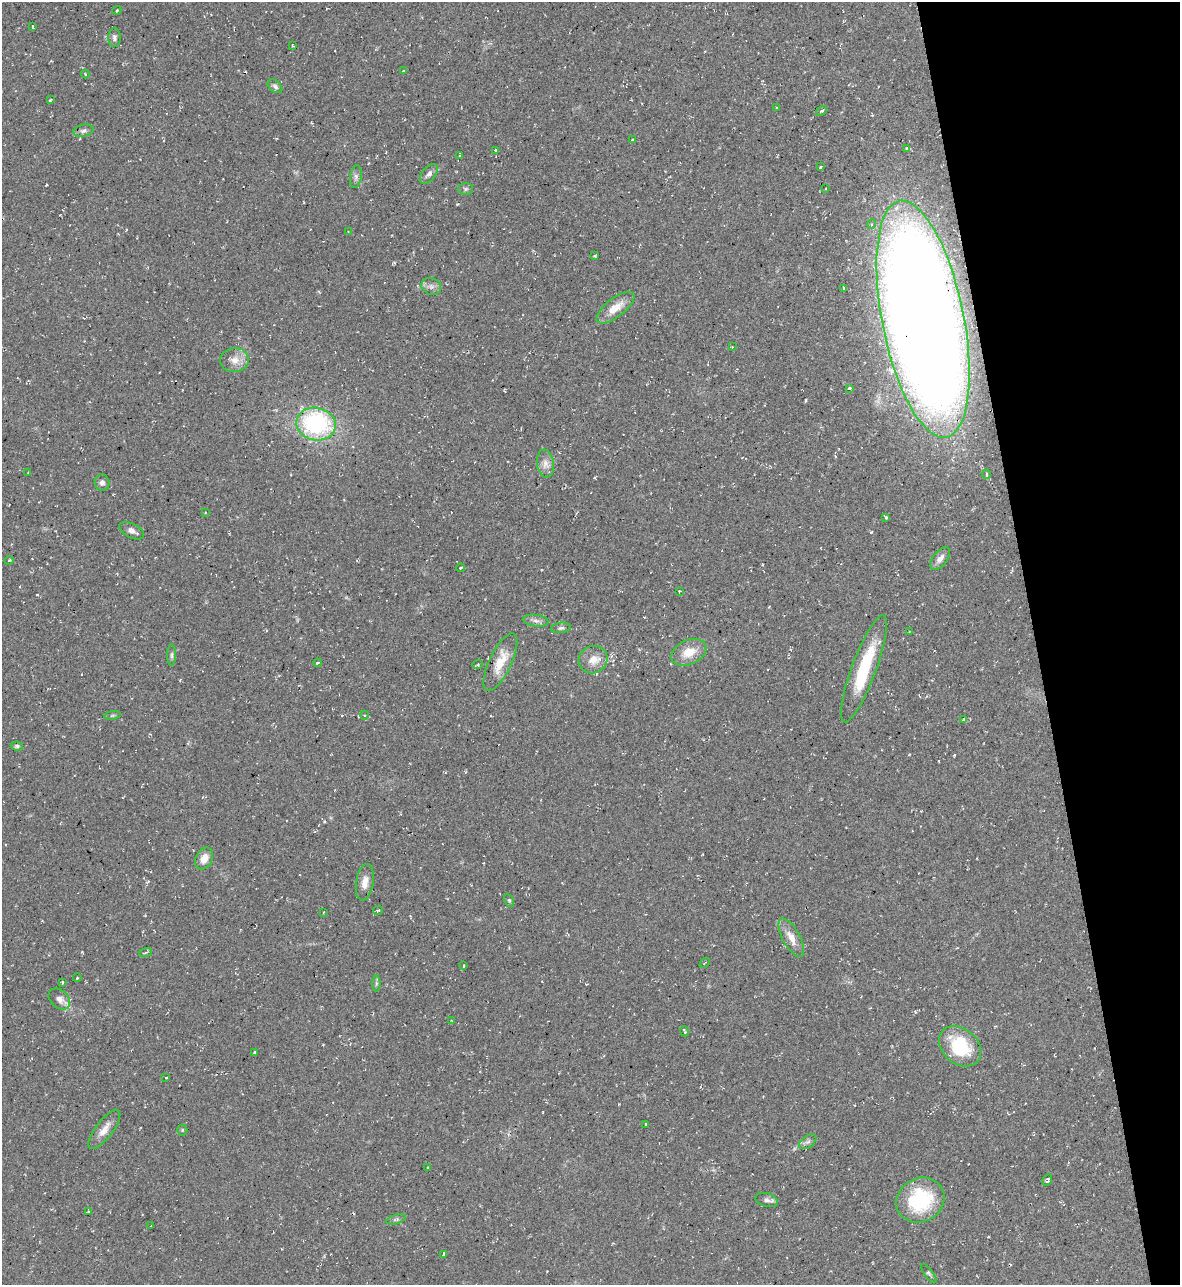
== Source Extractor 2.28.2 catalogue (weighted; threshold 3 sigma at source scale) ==
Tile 12 of 4 x 4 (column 4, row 3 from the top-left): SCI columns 3677-4854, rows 1285-2567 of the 5116 x 5134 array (HDU 1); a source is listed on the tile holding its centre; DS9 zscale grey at full resolution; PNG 1182 x 1287 px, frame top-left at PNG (2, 2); each listed source drawn as its Kron ellipse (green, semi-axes under 4 px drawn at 4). Shown black and unused: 12% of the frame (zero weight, under 2 of 3 exposures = <1% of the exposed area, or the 3 px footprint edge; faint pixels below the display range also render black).
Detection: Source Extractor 2.28.2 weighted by HDU 2 'WHT'; one run over the whole footprint, this tile lists its part. Background 0.0389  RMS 0.0094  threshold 0.0424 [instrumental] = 3 sigma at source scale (4.5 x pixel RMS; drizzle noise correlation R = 1.50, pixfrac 1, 0.05/0.05 arcsec/px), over >= 5 px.
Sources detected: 94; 1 inside a brighter object's white glare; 4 cosmic-ray / hot-pixel residue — neither listed nor drawn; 2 inside a brighter listed object's ellipse — not listed separately; the other 87 listed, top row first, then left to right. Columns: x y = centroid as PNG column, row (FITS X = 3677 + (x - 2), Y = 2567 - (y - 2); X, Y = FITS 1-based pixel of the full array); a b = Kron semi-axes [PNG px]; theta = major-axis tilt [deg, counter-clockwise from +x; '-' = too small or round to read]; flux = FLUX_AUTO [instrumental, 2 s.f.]
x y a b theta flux
117 10 4 3 - 0.97
32 27 3 2 - 1.2
114 38 9 6 89 3.1
293 46 3 3 - 0.91
403 71 3 3 - 1.2
85 74 4 3 - 1.1
275 86 8 5 -40 3.3
50 100 4 3 - 0.88
777 108 3 3 - 1.3
822 111 6 4 38 1.5
84 131 10 6 13 3
632 140 4 3 - 1.5
907 148 4 3 - 24
496 150 4 3 - 5
460 156 4 3 - 1.6
821 167 3 3 - 1.6
429 174 11 6 50 4.2
356 177 11 6 80 3.3
466 189 7 6 - 1.9
826 189 3 2 - 0.82
872 224 5 3 - 1
348 231 4 2 - 0.52
595 256 3 2 - 1
431 286 10 8 -25 4.1
843 288 3 3 - 1.8
615 308 23 9 38 16
923 319 120 41 -79 2700
732 347 3 3 - 0.8
235 360 14 12 5 10
849 388 3 3 - 1.3
316 424 20 16 -10 130
545 464 14 8 -81 7.2
28 472 2 2 - 0.63
986 474 5 3 - 1.8
102 483 8 7 - 3.7
205 513 3 2 - 0.76
886 518 3 3 - 3.5
132 531 13 7 -27 5.1
940 559 13 7 51 6.1
9 560 5 3 - 0.89
461 568 4 2 - 1.8
679 591 2 2 - 0.72
536 621 12 6 -8 4
561 628 10 5 6 2.3
909 631 3 2 - 0.73
689 652 18 12 24 16
172 655 11 4 90 2.1
593 660 15 13 26 12
500 662 31 11 65 21
317 663 4 3 - 1.4
478 664 5 3 - 1.2
864 669 57 12 70 57
112 715 8 4 9 1.5
364 715 4 3 - 1
963 719 4 3 - 1.3
17 746 6 4 -9 2
204 858 11 8 60 11
365 882 18 8 81 8.9
509 900 7 4 -63 1.3
378 910 5 3 - 1.6
324 912 3 2 - 0.66
791 938 21 8 -62 11
146 952 6 3 19 1.4
705 963 6 2 46 0.77
464 966 3 2 - 0.78
77 978 4 3 - 0.96
62 982 3 3 - 1.7
376 983 8 4 90 1.6
59 999 12 8 -43 7.3
451 1020 3 2 - 0.58
685 1031 5 3 - 1.8
960 1046 23 17 -41 55
254 1052 3 3 - 1.5
166 1078 3 2 - 0.76
646 1124 3 3 - 1.9
104 1129 24 8 53 9.4
182 1130 5 5 - 1
808 1142 10 5 36 2.8
427 1167 3 3 - 2.1
1047 1180 6 4 59 2.1
767 1200 11 6 -14 3.6
920 1200 25 22 29 69
88 1211 3 3 - 2.3
396 1219 10 4 18 2.1
151 1226 2 2 - 0.6
443 1254 4 3 - 3.4
929 1273 11 4 -53 1.8
Overlapping masked pixels (flux is a lower limit): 2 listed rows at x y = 923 319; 316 424